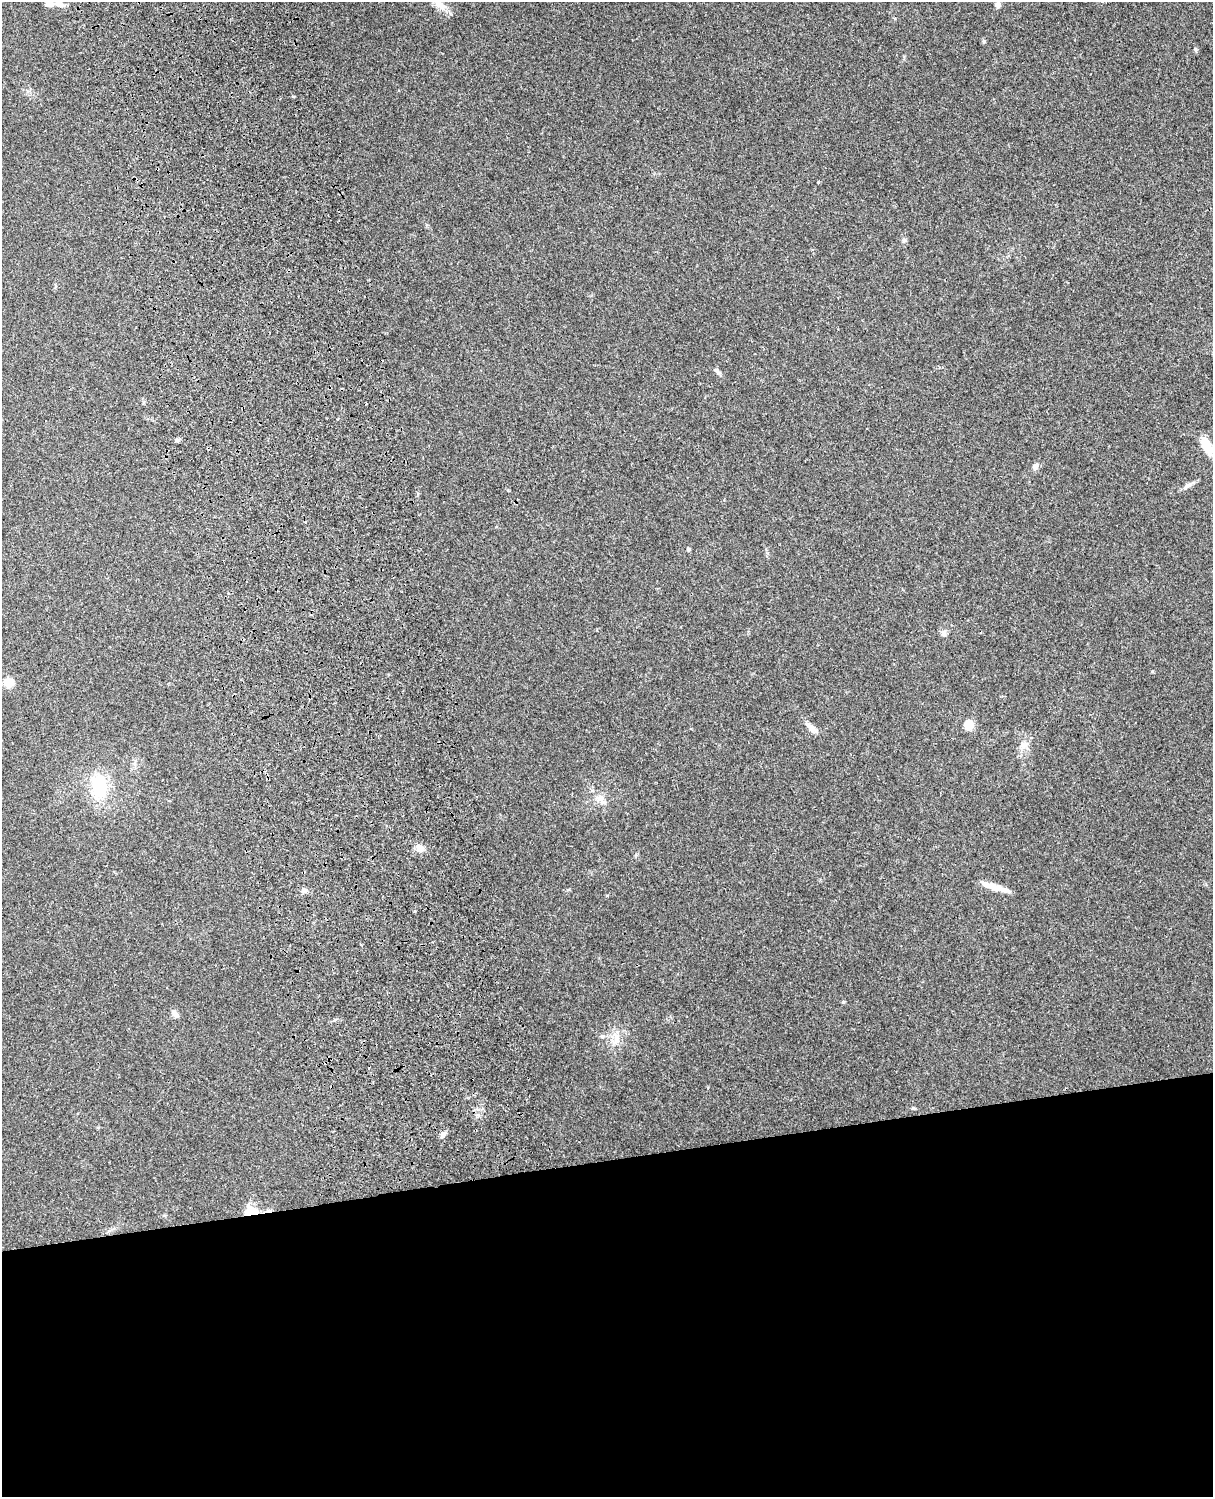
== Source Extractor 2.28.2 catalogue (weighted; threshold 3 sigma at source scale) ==
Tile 11 of 4 x 3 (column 3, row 3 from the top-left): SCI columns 2544-3754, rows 165-1659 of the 5087 x 4928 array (HDU 1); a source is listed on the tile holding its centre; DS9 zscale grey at full resolution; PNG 1215 x 1499 px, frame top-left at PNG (2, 2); no overlay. Shown black and unused: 23% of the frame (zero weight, under 3 of 4 exposures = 6% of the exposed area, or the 3 px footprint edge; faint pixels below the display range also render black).
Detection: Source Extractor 2.28.2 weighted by HDU 2 'WHT'; one run over the whole footprint, this tile lists its part. Background 0.257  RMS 0.0089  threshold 0.0401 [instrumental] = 3 sigma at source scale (4.5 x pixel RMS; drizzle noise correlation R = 1.50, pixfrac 1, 0.05/0.05 arcsec/px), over >= 5 px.
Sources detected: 30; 1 cosmic-ray / hot-pixel residue — not listed; the other 29 listed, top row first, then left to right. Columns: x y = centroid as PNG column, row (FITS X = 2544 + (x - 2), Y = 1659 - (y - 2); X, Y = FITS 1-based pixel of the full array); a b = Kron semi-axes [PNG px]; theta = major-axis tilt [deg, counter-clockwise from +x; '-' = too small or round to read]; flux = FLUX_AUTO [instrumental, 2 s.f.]
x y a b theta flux
60 3 13 7 -30 5.7
49 4 10 8 -20 4.8
440 4 23 8 -45 8.1
998 5 6 6 - 4
984 41 5 4 - 1.7
1195 49 5 4 - 1.1
904 240 6 5 - 1.6
717 371 11 5 -45 2.6
177 440 6 4 1 1.5
1207 446 21 9 -63 16
1035 467 10 7 51 3.3
1188 485 16 6 33 3.9
688 549 4 4 - 1.7
944 633 8 5 -45 2.1
8 683 5 5 - 33
969 725 8 8 - 15
812 728 16 7 -39 5.5
1023 746 8 6 59 3.4
99 786 36 21 -89 39
600 798 11 9 -21 6
420 848 11 9 -33 5.4
992 886 30 6 -16 12
304 891 7 6 - 2.5
175 1014 11 6 -45 3.8
602 1036 6 5 - 1.9
616 1040 17 8 72 8
913 1108 6 4 0 1.1
443 1134 8 6 52 3.3
250 1212 17 10 7 15
Overlapping masked pixels (flux is a lower limit): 1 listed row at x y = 250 1212
Isophote crosses this tile's border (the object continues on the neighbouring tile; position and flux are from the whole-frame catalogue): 3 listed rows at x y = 60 3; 49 4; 440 4
Unlisted compact peaks at least as high as the median listed source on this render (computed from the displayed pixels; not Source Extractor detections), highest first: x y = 843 1002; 1152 671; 293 96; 818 182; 607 895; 415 911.